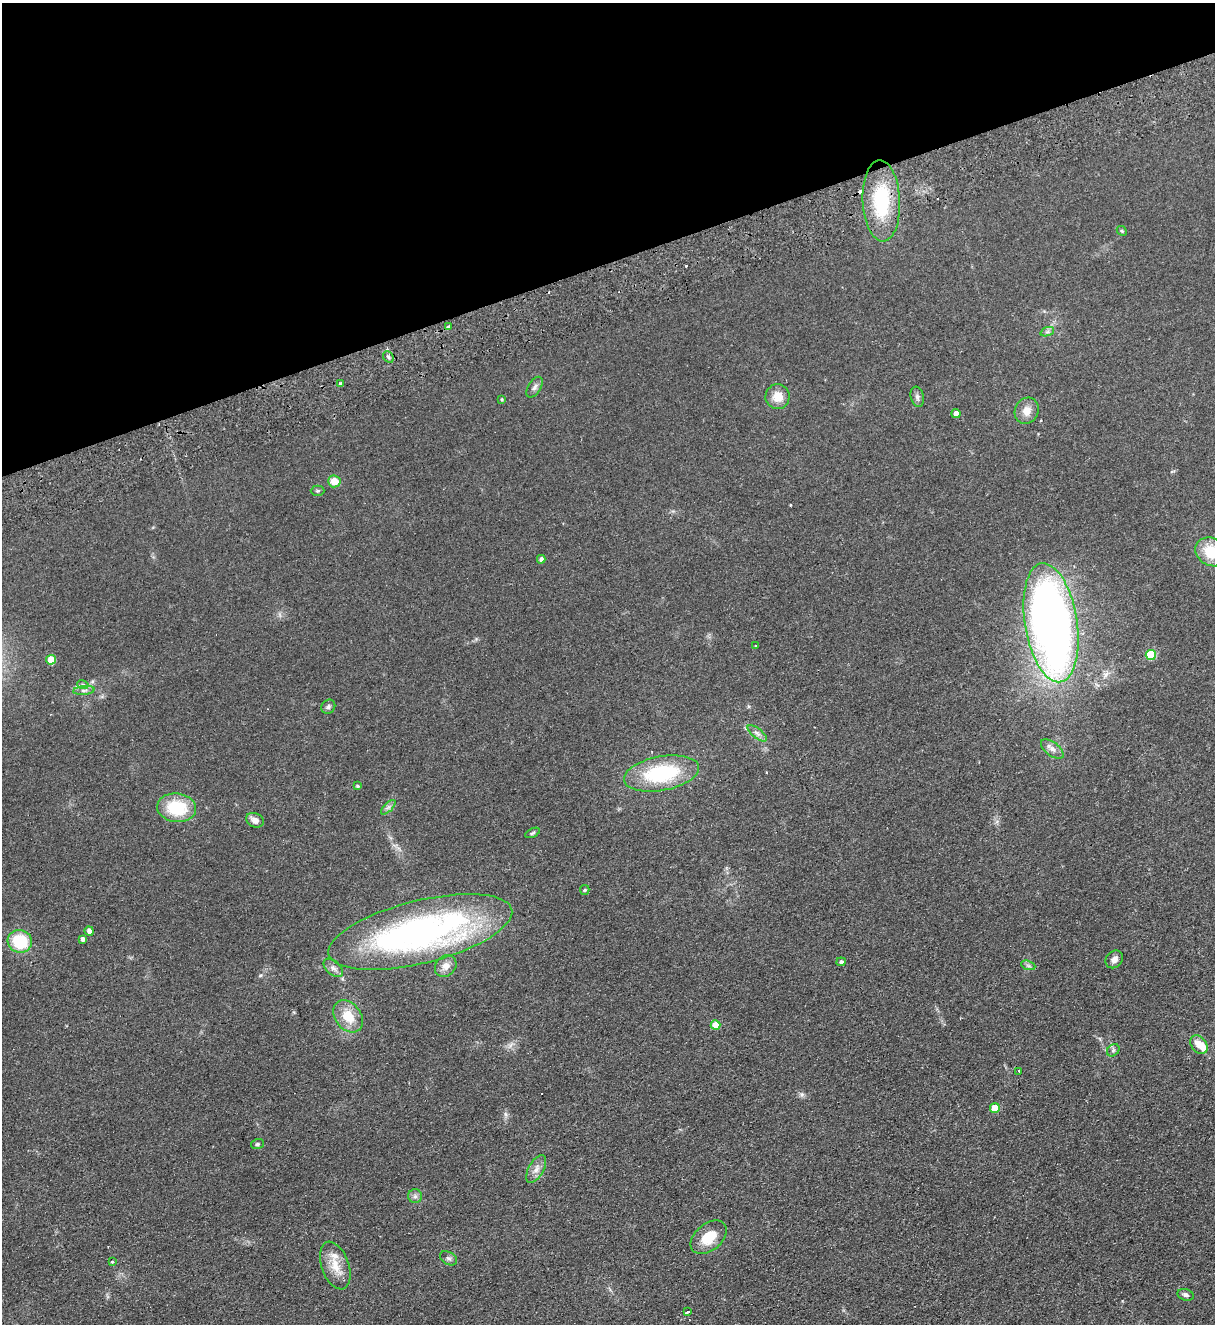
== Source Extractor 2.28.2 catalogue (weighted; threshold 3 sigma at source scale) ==
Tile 3 of 4 x 4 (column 3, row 1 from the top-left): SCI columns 2719-3931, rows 4024-5345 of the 5314 x 5400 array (HDU 1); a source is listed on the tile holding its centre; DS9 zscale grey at full resolution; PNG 1217 x 1326 px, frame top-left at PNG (2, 3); each listed source drawn as its Kron ellipse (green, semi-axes under 4 px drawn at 4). Shown black and unused: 20% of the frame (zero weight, under 2 of 3 exposures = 3% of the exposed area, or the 3 px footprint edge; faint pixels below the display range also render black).
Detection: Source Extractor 2.28.2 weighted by HDU 2 'WHT'; one run over the whole footprint, this tile lists its part. Background 0.0777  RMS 0.01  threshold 0.0467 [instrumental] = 3 sigma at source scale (4.5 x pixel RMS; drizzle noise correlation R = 1.50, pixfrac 1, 0.05/0.05 arcsec/px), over >= 5 px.
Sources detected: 64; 6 cosmic-ray / hot-pixel residue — neither listed nor drawn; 2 inside a brighter listed object's ellipse — not listed separately; the other 56 listed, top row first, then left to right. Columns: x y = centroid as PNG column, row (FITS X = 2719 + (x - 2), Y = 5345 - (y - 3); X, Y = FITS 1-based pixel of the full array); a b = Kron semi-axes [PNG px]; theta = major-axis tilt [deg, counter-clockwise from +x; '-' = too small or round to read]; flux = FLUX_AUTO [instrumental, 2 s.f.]
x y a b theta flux
881 201 40 19 -87 67
1122 231 5 4 - 1.3
448 327 3 3 - 5
1047 332 7 4 18 2.1
388 357 6 4 -49 1.8
340 383 3 3 - 1.7
535 387 11 6 58 3.4
777 397 12 12 - 13
917 397 10 6 -75 3.3
502 399 4 3 - 1
1027 411 13 12 - 9.6
956 413 4 4 - 6.4
334 481 6 6 - 14
317 491 7 5 2 1.5
1212 552 17 13 -28 31
541 559 4 4 - 3.5
1051 623 60 26 -81 760
755 646 3 2 - 0.8
1151 655 5 5 - 49
51 660 5 4 - 23
83 685 5 4 - 1.6
84 690 11 4 5 2.8
328 707 7 6 - 2.5
757 733 11 5 -39 3.7
1052 749 13 7 -38 5.1
661 773 38 17 10 78
357 786 4 3 - 1.4
388 807 9 3 45 2.3
177 808 19 14 -6 44
255 820 9 7 -25 5.9
532 833 8 4 27 1.6
585 890 5 4 - 1.3
89 931 5 4 - 4.4
420 932 94 31 14 360
82 939 4 3 - 3.2
20 941 12 11 - 42
1114 959 9 7 48 5.4
841 962 5 4 - 2.3
1028 965 7 4 -19 2.1
446 966 12 10 48 7.6
333 968 11 7 -41 4.4
348 1016 17 13 -51 21
715 1025 5 4 - 19
1199 1045 10 7 -55 11
1113 1050 7 5 44 2.2
1019 1071 3 2 - 1.4
995 1108 5 5 - 25
257 1144 6 5 - 1.8
536 1169 15 7 61 6.5
415 1196 7 7 - 3
709 1237 21 13 40 24
449 1258 9 6 -30 2.7
112 1262 3 3 - 2.5
335 1266 25 13 -70 18
1185 1295 8 5 -18 3
687 1312 3 3 - 3.7
Isophote crosses this tile's border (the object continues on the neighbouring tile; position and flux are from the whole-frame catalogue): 1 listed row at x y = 1212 552